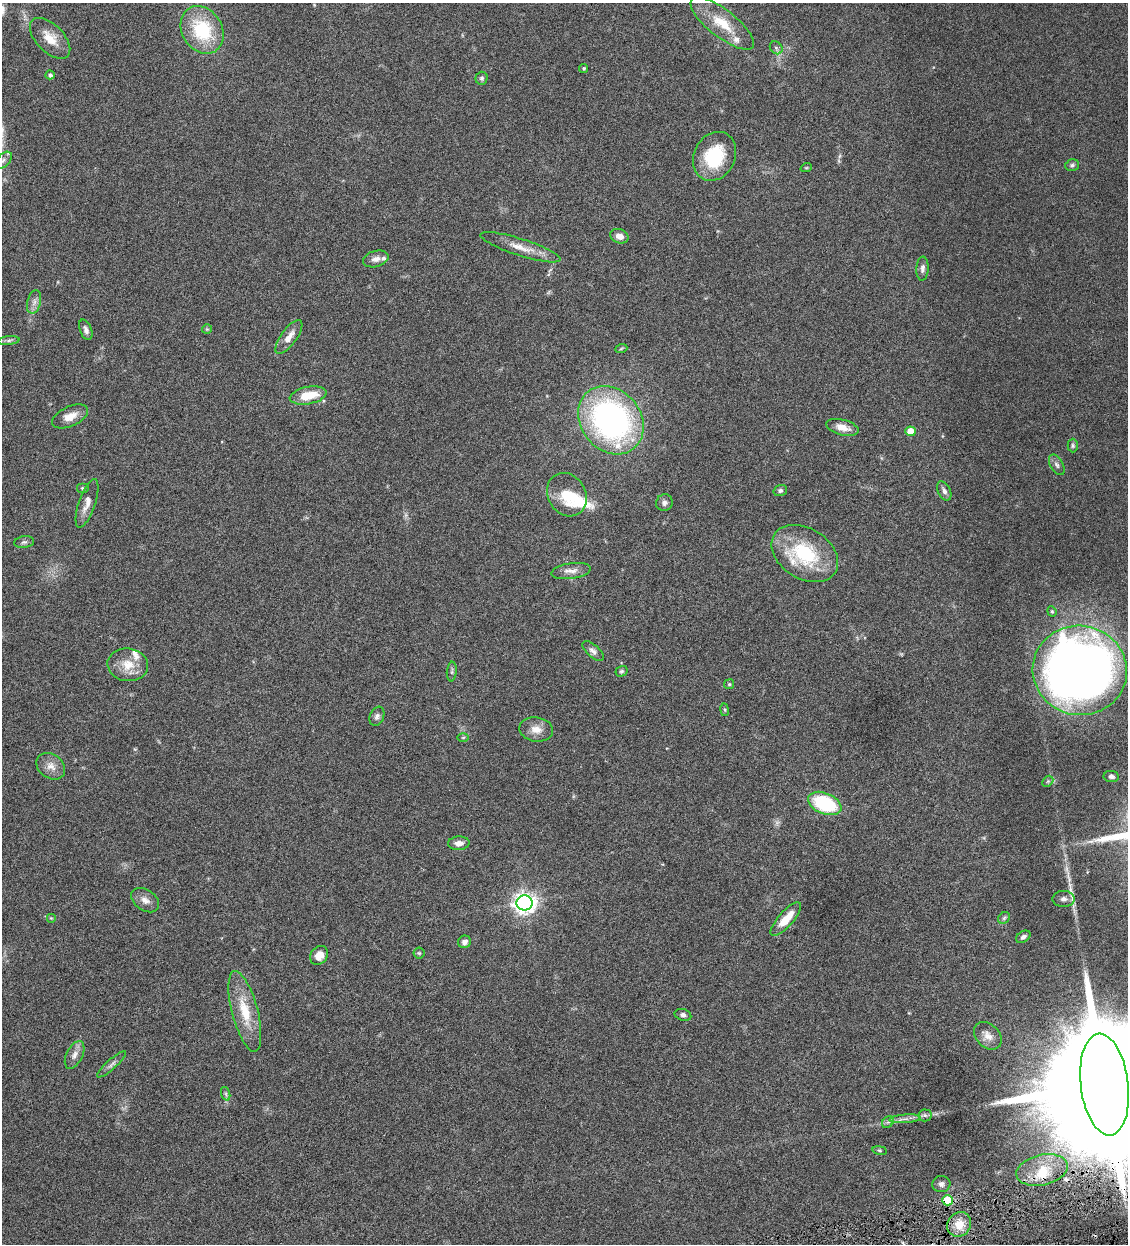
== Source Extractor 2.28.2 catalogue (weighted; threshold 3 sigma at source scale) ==
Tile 6 of 4 x 4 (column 2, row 2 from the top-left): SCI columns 1388-2513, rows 2487-3728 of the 4909 x 4973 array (HDU 1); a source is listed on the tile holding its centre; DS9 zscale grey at full resolution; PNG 1130 x 1246 px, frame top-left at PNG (2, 3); each listed source drawn as its Kron ellipse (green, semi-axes under 4 px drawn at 4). Shown black and unused: <1% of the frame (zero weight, under 4 of 8 exposures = <1% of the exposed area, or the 3 px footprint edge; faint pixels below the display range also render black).
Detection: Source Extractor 2.28.2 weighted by HDU 2 'WHT'; one run over the whole footprint, this tile lists its part. Background 0.0434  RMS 0.0037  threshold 0.0151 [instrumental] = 3 sigma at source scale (4.09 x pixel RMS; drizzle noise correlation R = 1.36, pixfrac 0.8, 0.05/0.05 arcsec/px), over >= 5 px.
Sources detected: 88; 2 too faint to see at this stretch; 1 inside a brighter object's white glare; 1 long thin detection or spike segment (spike, bleed or trail) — neither listed nor drawn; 6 inside a brighter listed object's ellipse — not listed separately; the other 78 listed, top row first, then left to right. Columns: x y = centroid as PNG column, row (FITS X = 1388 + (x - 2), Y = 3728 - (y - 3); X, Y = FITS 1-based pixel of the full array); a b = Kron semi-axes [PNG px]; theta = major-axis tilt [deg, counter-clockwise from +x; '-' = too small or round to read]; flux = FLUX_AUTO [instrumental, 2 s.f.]
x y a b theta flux
722 23 39 13 -38 10
202 30 25 20 -59 20
50 38 25 13 -45 5.7
776 48 7 5 -46 0.88
584 68 4 4 - 0.51
50 75 4 4 - 1
482 78 6 6 - 0.71
714 156 25 20 63 17
3 160 10 6 46 1.4
1072 165 7 5 17 0.75
806 168 6 3 18 0.34
619 236 9 7 -21 2.5
520 247 42 8 -18 5.3
376 259 13 8 16 1.8
922 269 12 6 86 1.3
34 302 12 6 75 1.6
207 329 5 5 - 0.41
86 330 11 5 -69 1.3
289 337 20 8 54 3.4
9 340 10 4 5 0.88
621 349 6 3 20 0.41
308 395 18 8 10 8.4
70 416 19 10 25 3.8
611 420 36 30 -52 97
842 427 17 7 -14 3.5
910 431 5 5 - 4.6
1073 445 7 5 -89 0.62
1057 465 11 6 -60 1.2
83 488 6 5 - 0.54
780 490 7 5 18 0.72
944 491 10 6 -64 1.4
567 495 22 19 -59 9.6
87 503 25 8 71 3.2
664 503 8 8 - 1.3
24 542 10 6 7 0.85
805 553 36 25 -32 23
571 571 20 8 8 2.5
1052 611 5 4 - 0.43
593 651 13 6 -42 1.5
128 665 20 16 -6 6.3
1080 670 47 44 -9 370
621 671 6 5 - 0.59
452 672 10 5 84 0.73
729 684 5 5 - 0.47
724 710 6 3 -81 0.42
377 716 10 7 67 1.2
536 729 17 12 -8 3.6
463 737 5 3 - 0.35
51 766 15 12 -37 3.2
1111 776 8 5 -8 1
1048 781 6 4 45 0.5
825 803 17 10 -23 25
459 843 11 7 4 2.2
1064 899 11 8 0 1.7
145 900 15 10 -34 2.4
524 903 8 7 - 220
51 918 5 5 - 0.41
1004 918 6 5 - 0.67
786 919 21 7 48 6.2
1023 937 8 5 33 1
464 942 6 6 - 1.5
419 953 5 5 - 0.54
319 955 10 8 51 3.4
245 1011 41 13 -75 11
683 1015 8 6 -15 1.1
988 1036 16 11 -45 2.9
75 1055 15 8 63 2.1
112 1064 19 5 42 1.3
1104 1084 51 24 -83 30000
226 1094 7 4 -72 0.65
925 1115 6 6 - 0.81
905 1119 16 3 4 1.5
888 1122 6 5 - 0.72
880 1150 7 3 -9 0.47
1042 1170 26 15 13 9.1
941 1184 9 8 - 1.2
947 1200 5 5 - 14
959 1224 13 11 49 5.5
Overlapping masked pixels (flux is a lower limit): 2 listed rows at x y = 1104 1084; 947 1200
Isophote crosses this tile's border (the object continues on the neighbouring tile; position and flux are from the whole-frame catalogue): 2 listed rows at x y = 1080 670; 1104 1084